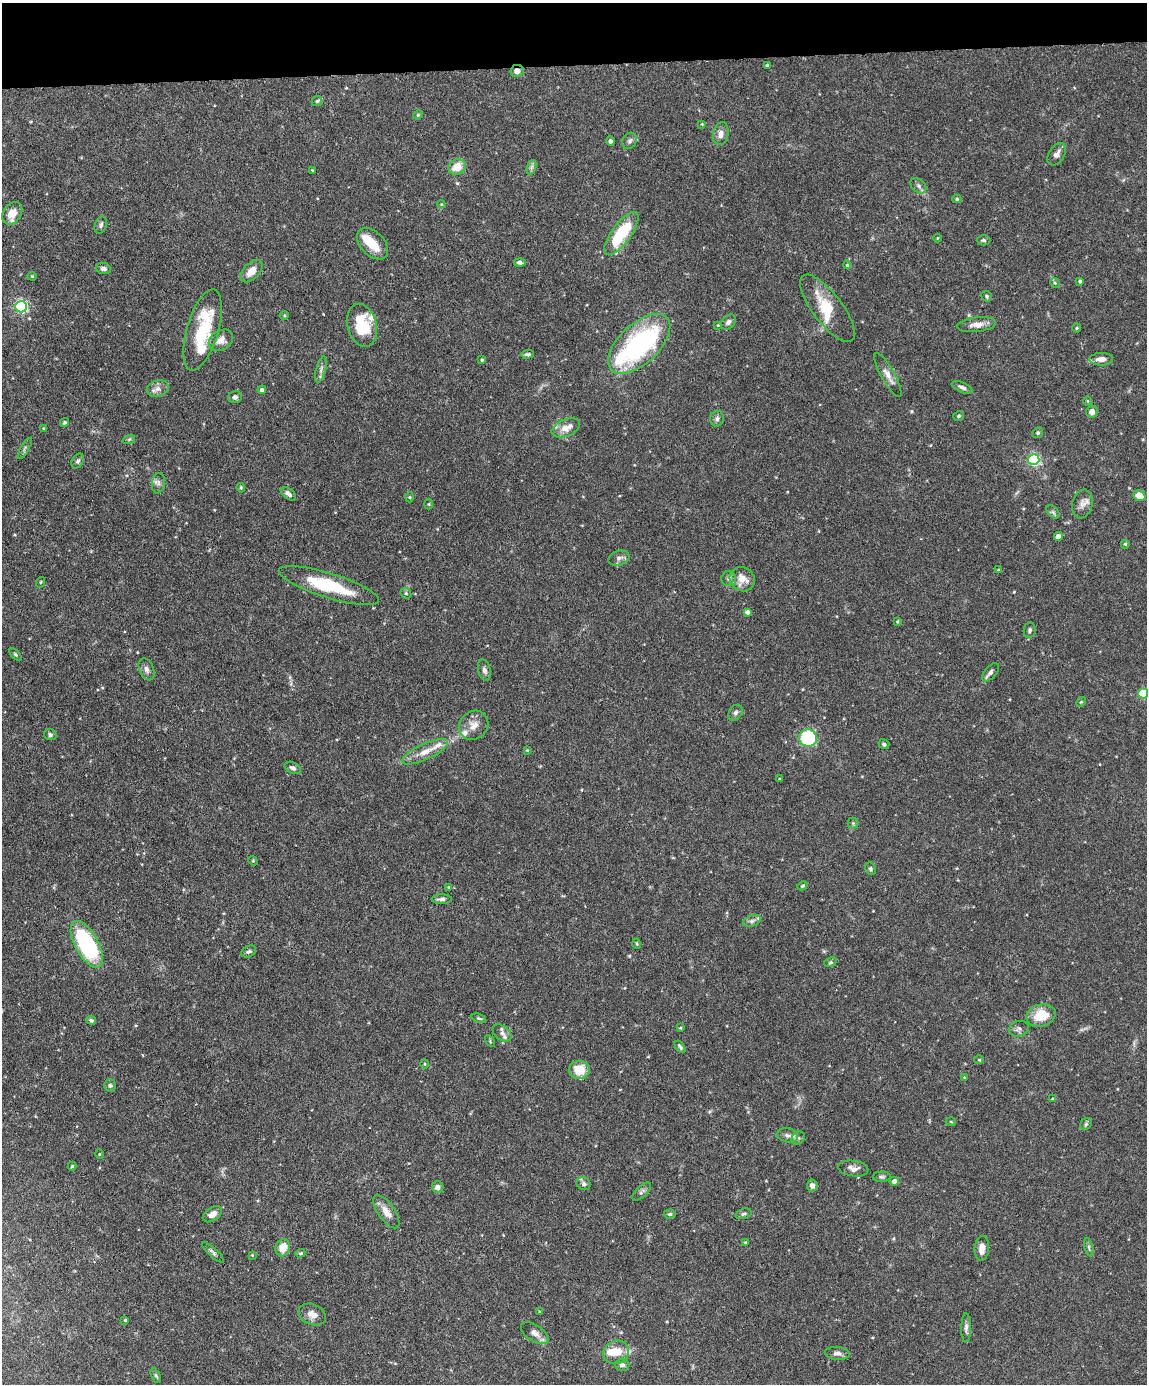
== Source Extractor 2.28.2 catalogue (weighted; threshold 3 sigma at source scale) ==
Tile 3 of 4 x 3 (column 3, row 1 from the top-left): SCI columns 2294-3438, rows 2999-4380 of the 4585 x 4509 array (HDU 1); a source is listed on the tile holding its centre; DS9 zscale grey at full resolution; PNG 1149 x 1386 px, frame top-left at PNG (2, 3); each listed source drawn as its Kron ellipse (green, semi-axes under 4 px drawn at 4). Shown black and unused: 5% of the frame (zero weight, under 3 of 6 exposures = <1% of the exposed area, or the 3 px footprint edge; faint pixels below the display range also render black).
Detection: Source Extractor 2.28.2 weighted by HDU 2 'WHT'; one run over the whole footprint, this tile lists its part. Background 0.0991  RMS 0.0036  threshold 0.0148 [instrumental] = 3 sigma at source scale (4.09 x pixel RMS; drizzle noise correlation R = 1.36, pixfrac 0.8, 0.05/0.05 arcsec/px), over >= 5 px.
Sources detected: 165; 2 inside a brighter object's white glare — neither listed nor drawn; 9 inside a brighter listed object's ellipse — not listed separately; the other 154 listed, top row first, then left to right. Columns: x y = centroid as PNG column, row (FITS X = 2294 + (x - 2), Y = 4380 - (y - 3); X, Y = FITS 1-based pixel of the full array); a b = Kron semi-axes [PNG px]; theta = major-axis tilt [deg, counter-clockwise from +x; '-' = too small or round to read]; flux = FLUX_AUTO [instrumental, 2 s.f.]
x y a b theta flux
767 65 3 3 - 0.41
517 71 7 6 - 1.7
317 101 5 5 - 0.48
418 115 5 4 - 0.4
702 124 3 3 - 0.27
721 134 11 7 78 2
611 141 4 4 - 0.74
630 141 8 7 - 1.1
1057 154 12 8 57 1.8
457 167 9 7 31 5.2
532 167 7 4 71 0.85
312 170 4 3 - 0.27
918 186 9 6 -42 1
957 199 4 4 - 0.47
441 204 4 3 - 0.29
12 213 12 9 54 4.2
101 225 9 5 69 0.87
621 234 26 9 53 17
937 238 4 3 - 0.26
983 240 7 5 -1 0.6
373 244 19 11 -45 7.4
520 262 6 4 -3 0.96
847 265 4 3 - 0.34
103 269 8 5 -9 1.2
252 271 13 8 47 3.4
32 276 4 4 - 0.37
1080 281 4 4 - 0.46
1055 283 5 4 - 0.41
987 296 6 5 - 0.55
21 307 6 6 - 51
827 308 41 15 -53 11
284 315 4 4 - 0.38
728 322 8 6 47 1
362 325 22 14 -75 13
718 325 4 4 - 0.3
976 325 19 7 6 2.7
1077 328 4 4 - 0.38
203 330 42 15 73 20
221 340 13 9 32 3
639 344 38 20 43 55
527 354 6 4 2 0.7
1101 359 12 6 2 2.5
482 360 4 3 - 0.43
321 369 13 5 74 1.2
888 375 25 6 -61 2.8
962 387 11 5 -24 1.1
158 389 11 8 16 1.9
262 390 4 3 - 0.85
235 397 7 6 - 1.1
1088 401 5 3 - 0.26
1092 412 6 5 - 1.9
959 416 5 4 - 0.52
717 419 8 7 - 1.1
64 423 5 4 - 0.45
43 428 4 3 - 0.25
566 428 15 8 23 4
1038 433 6 5 - 0.52
129 439 6 4 19 0.42
25 448 12 3 59 0.67
1034 460 6 5 - 46
78 461 8 5 60 0.78
158 483 10 6 82 1.1
241 488 5 3 - 0.32
288 494 9 5 -39 1.2
1139 496 6 5 - 5.7
410 497 5 3 - 0.34
429 504 5 3 - 0.32
1082 504 14 10 77 2.3
1053 512 8 5 -45 0.76
1058 536 4 4 - 2.6
1125 544 4 4 - 0.48
619 558 11 7 19 1.3
999 570 4 3 - 0.33
729 579 7 7 - 1.2
742 579 13 11 -35 4.3
41 582 5 3 - 0.28
329 586 52 12 -17 19
406 593 6 5 - 0.5
748 612 4 4 - 1.2
897 621 4 4 - 0.4
1030 630 8 6 81 0.76
15 654 7 4 -45 0.55
147 669 11 7 -68 1.4
484 670 11 6 -75 1.2
991 672 11 6 49 1.2
1143 693 5 5 - 17
1081 702 5 4 - 0.4
735 713 8 6 58 0.89
474 725 15 13 42 3.4
50 735 6 5 - 0.68
808 738 9 8 - 25
884 744 6 5 - 0.6
527 750 4 3 - 0.32
425 752 25 8 24 4.2
293 768 8 5 -28 1.1
780 779 3 3 - 0.31
853 823 5 5 - 0.56
253 861 5 4 - 0.31
871 869 6 5 - 0.69
802 886 5 4 - 0.48
448 887 3 3 - 0.33
442 899 10 5 0 1.1
752 921 9 5 21 0.96
87 944 26 11 -61 40
637 944 5 3 - 0.34
249 951 8 5 25 0.77
830 962 6 4 22 0.5
1041 1016 15 11 15 8
479 1018 7 4 -20 0.51
91 1020 5 4 - 0.57
680 1028 4 3 - 0.32
1019 1029 10 7 16 1.2
502 1033 11 6 -39 1.5
490 1041 6 4 -59 0.38
680 1047 7 3 -55 0.63
979 1060 5 4 - 0.33
425 1064 4 3 - 0.26
579 1070 10 9 - 7
964 1077 2 2 - 0.2
110 1085 6 6 - 0.71
1052 1099 4 3 - 0.37
951 1122 5 3 - 0.31
1086 1124 6 5 - 0.62
788 1135 11 7 -11 1.4
798 1138 7 6 - 0.9
99 1154 5 3 - 0.28
72 1166 4 3 - 0.52
853 1169 15 8 -9 1.9
882 1177 9 5 -1 0.68
894 1181 4 4 - 1.8
584 1184 7 6 - 0.94
812 1185 6 5 - 1.3
437 1187 6 6 - 1.3
642 1192 12 5 43 1
386 1212 19 8 -55 3.2
212 1214 11 6 34 2.2
670 1214 6 4 3 0.56
743 1214 8 5 18 0.63
746 1242 3 3 - 0.33
1089 1247 9 4 -77 0.69
283 1248 9 7 72 4.6
982 1248 12 7 85 2.7
213 1252 14 4 -42 0.89
300 1253 5 4 - 0.4
252 1255 4 4 - 0.27
539 1312 3 3 - 0.36
312 1314 14 10 -23 2.6
125 1320 4 4 - 0.36
966 1328 14 5 90 1.2
535 1333 15 8 -34 2.3
616 1352 13 11 25 4.8
837 1353 12 6 -4 1.3
622 1365 7 6 - 1.1
156 1376 8 4 -63 0.51
Overlapping masked pixels (flux is a lower limit): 1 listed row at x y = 517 71
Isophote crosses this tile's border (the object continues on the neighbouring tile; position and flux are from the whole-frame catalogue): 1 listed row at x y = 1143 693